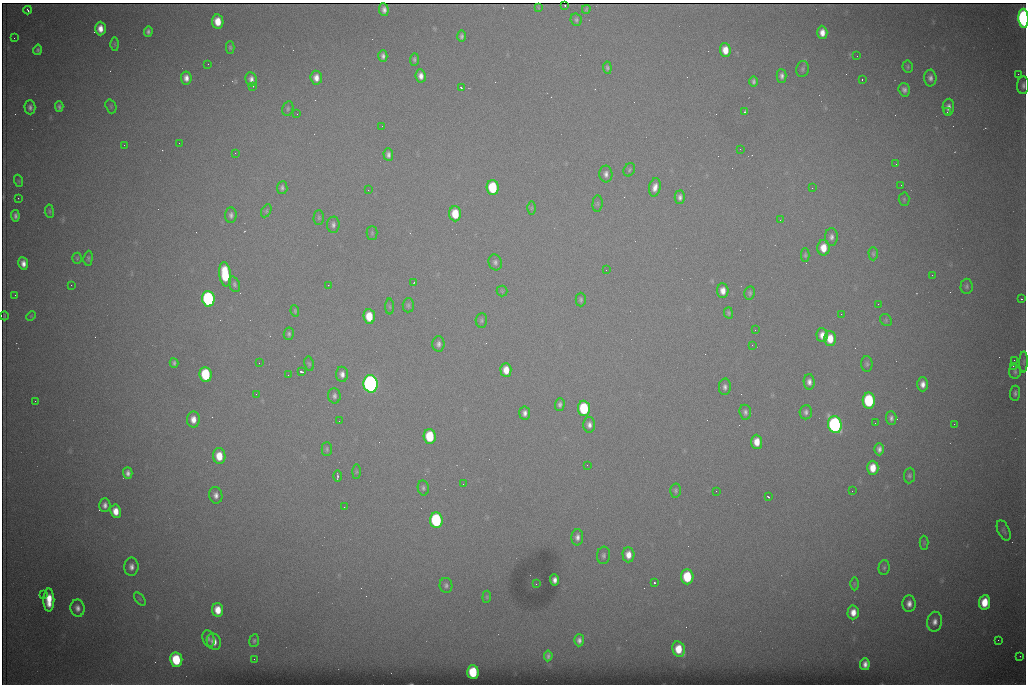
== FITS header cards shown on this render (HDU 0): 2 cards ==
NAXIS1  =                 1024 /fastest changing axis
NAXIS2  =                  682 /next to fastest changing axis

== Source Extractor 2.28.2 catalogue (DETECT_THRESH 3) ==
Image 1024 x 682 px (HDU 0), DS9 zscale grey, 1 PNG px = 1 image px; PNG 1028 x 686 px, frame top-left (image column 1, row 682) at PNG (2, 3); each listed source drawn as its Kron ellipse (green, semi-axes under 4 px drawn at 4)
Background 4480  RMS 44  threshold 131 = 3 sigma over >= 5 px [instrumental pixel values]
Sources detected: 206; all 206 listed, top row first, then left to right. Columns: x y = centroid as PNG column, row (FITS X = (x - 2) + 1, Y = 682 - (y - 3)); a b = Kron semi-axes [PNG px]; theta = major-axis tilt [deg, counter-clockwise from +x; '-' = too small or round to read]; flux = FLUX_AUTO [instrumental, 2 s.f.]
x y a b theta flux
565 5 2 2 - 7.2e+03
538 7 3 2 - 1.9e+03
586 9 4 3 - 4.0e+03
28 10 4 2 - 5.1e+03
384 10 6 5 - 1.4e+04
1024 18 9 5 -87 1.1e+06
576 20 6 5 - 6.7e+03
218 21 7 5 -82 4.9e+04
100 29 7 5 -90 2.8e+04
148 31 5 4 - 7.8e+03
822 32 7 5 -87 2.4e+04
461 36 6 4 -89 7.2e+03
14 38 2 2 - 1.4e+03
115 44 6 4 -89 3.9e+03
230 47 6 4 -89 4.8e+03
38 50 5 4 - 5.4e+03
725 50 7 5 -83 3.7e+04
383 56 6 4 89 9.8e+03
857 56 2 2 - 1.4e+03
414 59 6 4 87 6.2e+03
208 64 2 2 - 2.9e+03
908 67 6 5 - 4.8e+03
607 68 6 4 -84 6.2e+03
802 69 8 6 80 7.6e+03
1018 74 2 2 - 1.4e+04
421 76 7 5 -82 1.8e+04
781 76 7 5 -88 1.1e+04
186 78 6 5 - 1.8e+04
316 78 7 5 -85 2.1e+04
930 78 8 6 -89 1.3e+04
251 79 7 5 -81 1.4e+04
862 79 3 2 - 4.6e+03
753 81 5 4 - 7.2e+03
1023 85 9 6 87 1.0e+04
252 86 3 3 - 8.8e+04
461 88 3 2 - 3.6e+03
904 90 7 5 -72 1.1e+04
111 106 7 5 -71 4.5e+03
30 107 7 5 -89 1.0e+04
59 107 5 4 - 6.8e+03
948 107 8 5 84 1.6e+04
288 109 7 5 75 6.0e+03
744 112 3 2 - 4.0e+03
947 112 3 2 - 3.7e+03
297 114 3 2 - 2.6e+03
382 126 2 2 - 1.6e+03
179 143 2 2 - 3.5e+03
124 145 2 2 - 1.7e+03
740 149 2 2 - 2.8e+03
235 153 2 2 - 1.5e+03
388 155 6 4 -85 1.1e+04
896 164 3 3 - 2.2e+03
629 170 7 5 60 5.3e+03
606 174 8 6 -88 1.3e+04
19 181 6 4 -71 3.2e+03
901 185 2 2 - 1.6e+03
493 187 7 6 - 1.6e+05
655 187 9 6 78 2.1e+04
282 188 6 5 - 8.0e+03
812 188 2 2 - 3.9e+03
368 190 2 2 - 8.7e+03
680 197 6 5 - 1.1e+04
18 198 2 2 - 1.4e+03
904 199 7 5 -88 4.3e+03
597 204 8 5 84 5.4e+03
532 208 6 4 89 4.3e+03
49 211 7 3 -83 4.3e+03
266 211 7 4 62 4.3e+03
455 214 7 6 - 7.7e+04
231 215 8 5 88 1.0e+04
15 216 5 4 - 8.8e+03
319 218 7 5 90 4.9e+03
780 220 3 3 - 2.6e+03
333 225 8 6 85 9.8e+03
372 233 7 5 90 4.9e+03
831 237 9 6 -89 1.2e+04
823 248 8 6 89 4.5e+04
873 254 7 4 -89 5.0e+03
805 255 7 4 90 4.8e+03
77 258 5 4 - 3.9e+03
88 258 7 4 84 5.5e+03
495 262 8 6 -73 9.8e+03
23 263 6 5 - 1.9e+04
606 270 2 2 - 1.1e+03
225 274 12 6 -83 1.4e+05
932 275 2 2 - 1.2e+03
414 282 3 2 - 2.0e+03
234 284 8 5 -70 7.9e+03
71 285 2 2 - 6.9e+03
328 285 2 2 - 1.6e+03
967 286 7 6 - 7.1e+03
502 291 5 5 - 3.8e+03
723 291 7 5 -86 2.5e+04
750 293 7 5 79 6.7e+03
15 295 2 2 - 1.2e+03
208 299 8 6 -84 6.4e+05
1021 299 3 2 - 5.3e+03
581 300 7 5 -90 6.5e+03
878 304 2 2 - 1.3e+03
408 305 7 5 86 6.6e+03
390 307 8 4 -89 4.2e+03
295 311 5 3 - 4.1e+03
728 313 5 4 - 5.6e+03
841 314 2 2 - 2.5e+03
4 316 4 2 - 3.1e+03
31 316 5 4 - 3.2e+03
369 316 7 5 -86 7.1e+04
481 320 7 5 85 6.1e+03
886 320 6 5 - 4.7e+03
755 330 2 2 - 1.8e+03
289 334 6 5 - 6.9e+03
822 335 7 5 -87 2.3e+04
830 339 7 6 - 4.7e+04
438 344 7 6 - 1.1e+04
752 345 2 2 - 4.3e+03
1014 360 2 2 - 2.3e+03
1024 362 10 4 89 6.0e+03
174 363 5 4 - 6.4e+03
259 363 2 2 - 1.9e+03
309 364 7 4 -79 5.0e+03
867 364 8 5 -89 6.1e+03
1013 366 2 2 - 2.0e+04
506 370 7 5 -87 3.7e+04
301 371 3 3 - 5.4e+03
1015 372 7 6 - 6.7e+03
206 374 7 6 - 1.9e+05
342 374 7 6 - 1.6e+04
288 375 2 2 - 1.6e+03
809 382 8 5 -88 1.5e+04
370 384 9 7 -85 1.8e+06
923 384 7 5 90 1.9e+04
725 387 8 6 88 1.1e+04
1015 393 7 5 82 7.8e+03
256 394 2 2 - 1.7e+03
334 396 8 6 -88 9.7e+03
35 401 2 2 - 1.7e+03
869 401 8 6 -87 2.3e+05
560 404 6 5 - 9.0e+03
584 408 7 6 - 1.9e+05
745 412 7 6 - 9.6e+03
806 412 7 6 - 9.5e+03
525 413 6 5 - 1.3e+04
891 418 7 5 -86 1.0e+04
193 419 8 6 -88 2.6e+04
339 421 2 2 - 1.3e+03
875 423 2 2 - 1.6e+03
954 424 2 2 - 9.5e+03
589 425 8 6 -89 1.4e+04
835 425 8 6 -79 9.4e+05
430 436 7 6 - 1.3e+05
757 442 7 5 -87 3.7e+04
327 449 7 5 -89 6.0e+03
879 449 6 4 89 1.2e+04
219 456 8 6 -85 5.7e+04
587 465 2 2 - 3.2e+03
873 468 7 5 89 4.5e+04
356 472 7 4 89 3.8e+03
128 473 6 5 - 1.1e+04
909 475 8 5 84 6.4e+03
337 476 6 2 90 4.7e+03
463 484 2 2 - 1.2e+03
423 488 7 5 -79 7.0e+03
676 491 7 5 -87 6.3e+03
716 491 2 2 - 2.2e+03
852 491 2 2 - 1.7e+03
216 495 8 6 -81 1.5e+04
768 497 3 2 - 5.1e+03
105 505 7 5 89 1.3e+04
344 507 2 2 - 4.0e+03
116 511 7 5 -82 3.5e+04
436 520 8 6 -85 3.9e+05
1004 530 11 5 -66 7.5e+03
577 537 8 6 87 1.4e+04
924 543 7 4 -90 3.8e+03
603 555 9 6 85 9.1e+03
628 555 7 6 - 2.9e+04
131 567 9 7 -89 1.7e+04
884 568 7 5 87 6.9e+03
687 577 7 6 - 1.3e+05
555 580 5 4 - 1.3e+04
654 583 3 3 - 9.8e+04
536 584 2 2 - 1.3e+03
854 584 6 4 -90 4.4e+03
446 585 7 6 - 8.6e+03
43 594 2 2 - 1.0e+04
487 597 6 4 84 3.8e+03
140 599 7 4 -54 5.4e+03
49 600 11 5 -90 5.6e+04
984 602 7 5 83 6.5e+04
909 604 8 6 87 1.9e+04
77 608 8 7 - 1.6e+04
218 610 7 5 -82 4.4e+04
853 612 7 5 88 2.9e+04
935 622 10 7 81 1.9e+04
208 639 9 6 -74 9.5e+03
579 640 6 5 - 1.2e+04
998 640 2 2 - 1.2e+03
254 641 6 5 - 5.3e+03
214 642 8 7 - 2.4e+04
679 649 8 6 -70 6.2e+04
548 656 5 4 - 7.4e+03
1020 656 2 2 - 1.8e+03
254 659 2 2 - 5.3e+03
176 660 7 6 - 1.4e+05
865 664 6 5 - 1.6e+04
473 672 7 6 - 1.3e+05
At the frame edge (FLAGS 8, measured only in part): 2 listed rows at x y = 1024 18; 1023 85

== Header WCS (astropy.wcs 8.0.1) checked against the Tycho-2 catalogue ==
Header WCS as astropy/WCSLIB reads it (CRVAL/CRPIX/CD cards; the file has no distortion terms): RA---TAN/DEC--TAN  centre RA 07:06:07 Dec +31:10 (106.53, +31.16 deg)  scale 1.43 arcsec/px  FOV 24.4' x 16.3'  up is -93 deg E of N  parity flipped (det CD > 0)
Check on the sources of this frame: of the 60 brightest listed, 8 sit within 1.7 arcsec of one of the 16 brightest Tycho-2 stars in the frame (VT <= 12.35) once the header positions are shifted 0.44 arcsec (0.39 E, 0.21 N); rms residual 0.57 arcsec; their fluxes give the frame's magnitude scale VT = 25.00 - 2.5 log10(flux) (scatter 0.11 mag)
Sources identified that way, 8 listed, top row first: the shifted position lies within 1.7 arcsec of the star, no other Tycho-2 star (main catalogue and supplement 1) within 3.4 arcsec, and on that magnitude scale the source's flux lands within +1.5 / -3 mag of the star's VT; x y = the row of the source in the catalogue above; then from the Tycho-2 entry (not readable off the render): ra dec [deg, ICRS J2000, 3 dp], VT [Tycho-2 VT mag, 2 dp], TYC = Tycho-2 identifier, HIP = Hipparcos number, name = IAU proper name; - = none
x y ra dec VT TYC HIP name
493 187 106.458 +31.151 12.35 2438-728-1 - -
206 374 106.551 +31.041 11.84 2438-663-1 - -
370 384 106.552 +31.106 9.20 2438-180-1 - -
869 401 106.550 +31.305 11.61 2438-184-1 - -
584 408 106.559 +31.192 11.79 2438-1039-1 - -
835 425 106.562 +31.292 10.01 2438-106-1 - -
436 520 106.614 +31.135 11.36 2438-550-1 - -
473 672 106.684 +31.152 11.76 2438-931-1 - -